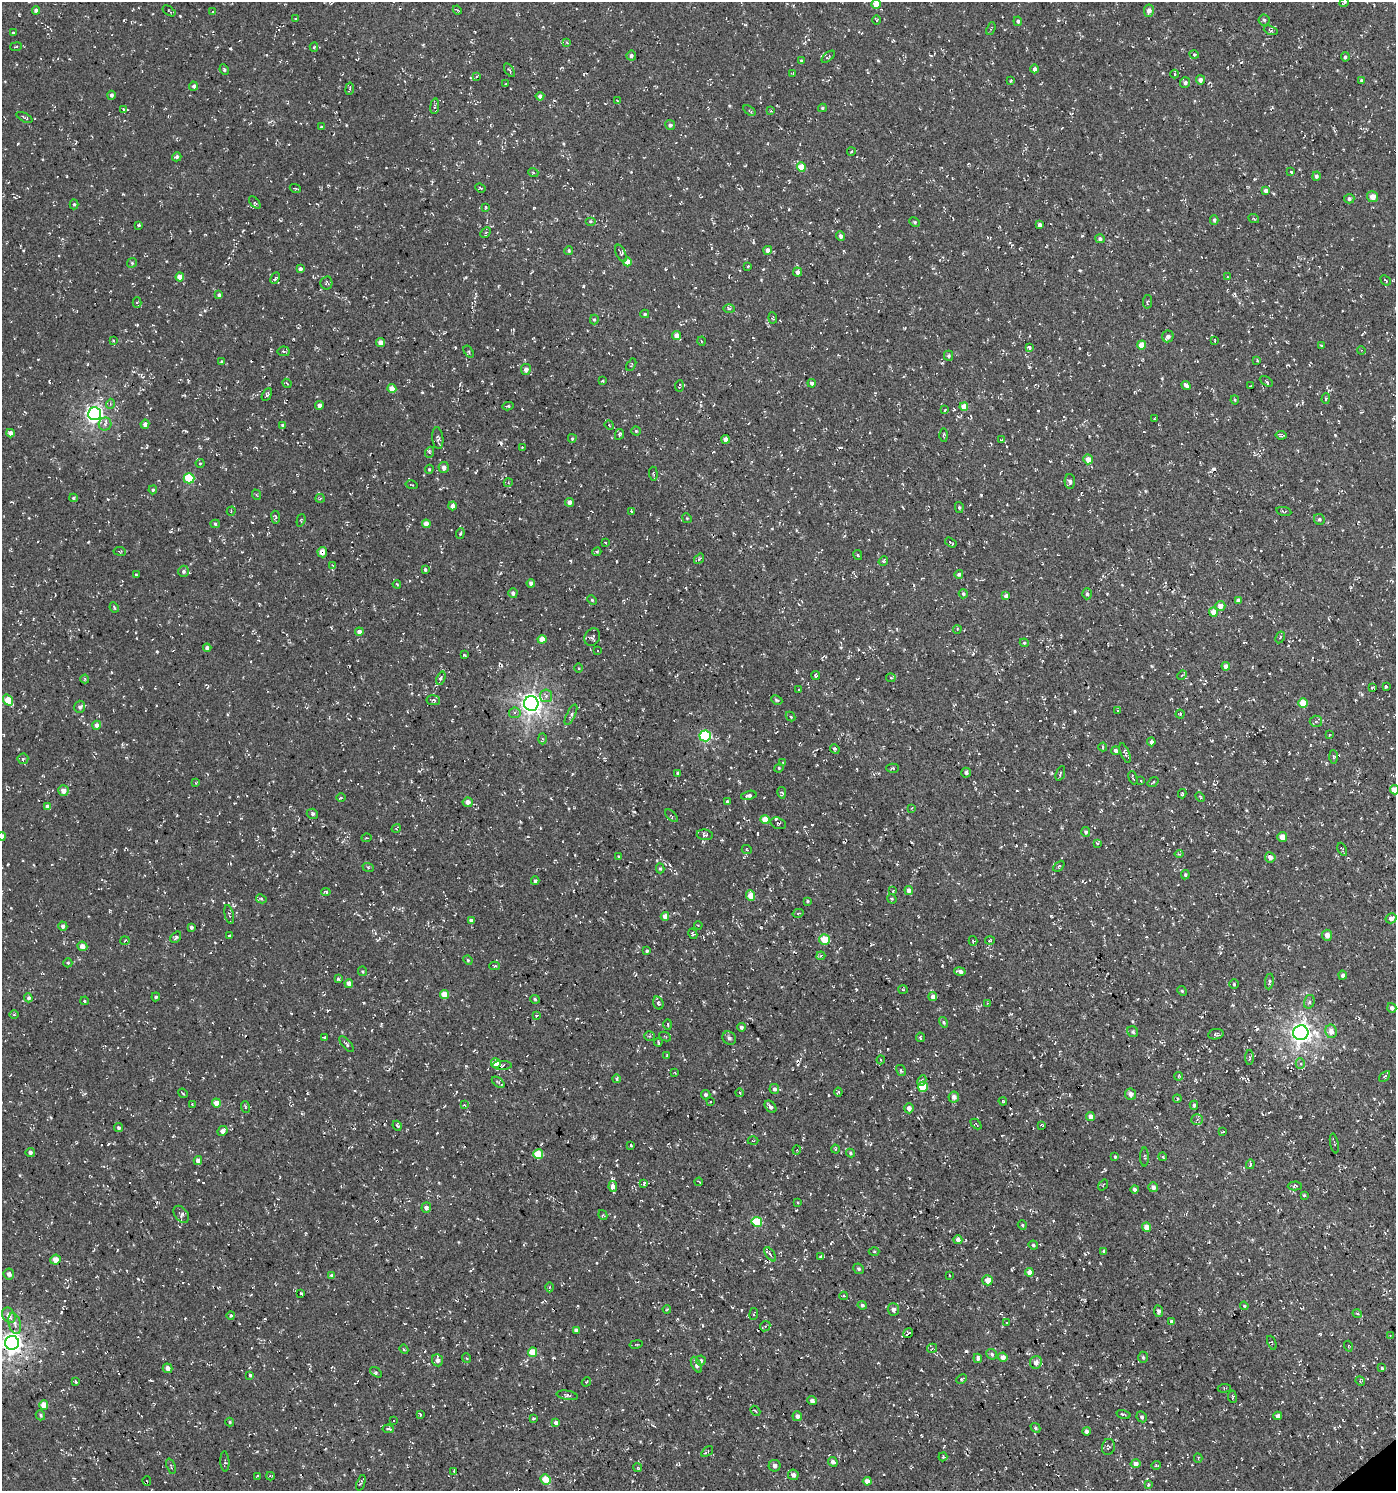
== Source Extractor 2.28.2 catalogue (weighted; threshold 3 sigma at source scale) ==
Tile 6 of 4 x 4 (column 2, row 2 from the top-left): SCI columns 1586-2979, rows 2980-4468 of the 5894 x 5958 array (HDU 1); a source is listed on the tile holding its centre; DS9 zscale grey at full resolution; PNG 1398 x 1493 px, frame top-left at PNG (2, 2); each listed source drawn as its Kron ellipse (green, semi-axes under 4 px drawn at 4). Shown black and unused: <1% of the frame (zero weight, under 3 of 4 exposures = <1% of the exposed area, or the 3 px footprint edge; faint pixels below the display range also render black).
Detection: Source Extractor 2.28.2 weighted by HDU 2 'WHT'; one run over the whole footprint, this tile lists its part. Background -0.0373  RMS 0.0053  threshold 0.0238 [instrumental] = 3 sigma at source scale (4.5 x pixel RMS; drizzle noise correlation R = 1.50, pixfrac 1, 0.0396/0.0396 arcsec/px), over >= 5 px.
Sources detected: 759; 34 cosmic-ray / hot-pixel residue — neither listed nor drawn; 2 inside a brighter listed object's ellipse — not listed separately; of the other 723, all 500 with FLUX_AUTO >= 0.505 (the completeness limit of this list) listed and drawn (223 fainter detections not listed), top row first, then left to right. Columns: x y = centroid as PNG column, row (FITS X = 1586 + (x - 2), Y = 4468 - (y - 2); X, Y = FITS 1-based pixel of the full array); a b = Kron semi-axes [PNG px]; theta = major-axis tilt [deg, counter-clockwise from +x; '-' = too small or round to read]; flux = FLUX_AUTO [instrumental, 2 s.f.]
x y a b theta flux
1344 3 5 3 - 0.73
876 4 4 4 - 6.7
36 10 4 4 - 2.2
457 10 4 3 - 0.58
169 11 7 3 -35 0.55
1149 11 6 5 - 3.1
212 12 3 2 - 0.59
296 19 3 2 - 0.59
876 20 5 3 - 0.53
1264 20 5 5 - 1.1
1018 21 5 4 - 1.1
991 29 7 3 68 0.63
1271 30 7 3 -20 0.89
13 33 4 3 - 0.54
567 42 4 4 - 0.76
16 47 6 3 9 0.57
314 47 5 4 - 0.78
1194 54 4 3 - 0.55
631 56 5 5 - 1.2
828 57 8 3 40 0.73
1345 57 4 4 - 1.1
801 60 4 4 - 0.55
1035 69 4 4 - 1.9
224 70 5 3 - 0.73
509 70 8 3 -57 0.57
793 73 4 3 - 0.63
1174 74 4 3 - 0.51
477 77 3 2 - 0.54
1200 80 4 4 - 2.4
1361 80 4 3 - 0.96
1011 81 3 2 - 0.56
1185 83 5 5 - 1.7
505 84 3 2 - 0.85
193 86 4 4 - 1.1
350 89 6 3 81 0.73
111 95 4 4 - 1.4
540 96 4 4 - 1.8
618 101 3 3 - 0.54
435 106 8 3 83 0.78
822 108 4 3 - 0.74
123 110 3 3 - 9.1
749 111 7 3 -35 0.67
771 111 4 3 - 0.61
24 117 9 3 -28 0.82
670 125 5 5 - 1.4
321 127 3 3 - 0.57
851 152 4 3 - 0.53
177 157 5 4 - 1.5
801 167 4 4 - 8.6
533 172 5 3 - 0.57
1291 172 4 3 - 0.79
1316 176 5 4 - 1.4
295 188 5 3 - 0.52
480 188 5 3 - 0.61
1266 191 4 4 - 1.8
1372 197 5 5 - 4.6
1349 199 5 4 - 1.4
255 203 7 4 -48 0.86
74 204 5 4 - 0.69
486 207 3 3 - 1.2
1254 219 5 3 - 0.59
1214 220 5 4 - 0.91
590 221 5 3 - 0.66
915 222 6 4 -27 0.74
139 225 3 3 - 0.67
1040 225 4 3 - 2
486 233 6 4 45 0.7
841 236 5 4 - 1.7
1100 239 4 4 - 1.4
768 250 4 4 - 3.2
569 251 5 4 - 0.75
621 253 9 4 -66 1.1
627 262 4 4 - 6
132 263 5 4 - 0.7
748 266 3 3 - 0.62
300 269 4 3 - 1.5
797 272 5 4 - 2.2
180 277 4 4 - 6.1
1227 277 4 4 - 0.55
275 278 6 4 64 1.1
1386 280 6 3 -42 0.59
326 283 6 6 - 0.93
219 295 4 4 - 1.4
1147 302 7 4 81 0.89
137 303 5 4 - 0.93
729 309 6 4 -2 0.76
645 314 4 4 - 0.72
773 318 6 3 -84 0.62
594 319 5 4 - 0.72
677 335 4 4 - 4.3
1168 336 6 5 - 2.3
113 340 3 3 - 0.53
1215 340 4 2 - 0.53
701 341 4 3 - 0.54
381 343 4 4 - 4.3
1142 345 4 4 - 6.3
1321 345 3 2 - 0.66
1029 347 3 3 - 2.7
1361 350 4 3 - 0.52
284 351 6 5 - 1.1
469 352 6 4 -55 0.81
949 356 5 4 - 0.96
1257 360 3 3 - 0.54
222 362 4 3 - 0.61
631 365 7 3 60 0.57
526 369 5 5 - 2.7
603 381 3 3 - 0.7
1266 381 7 3 -30 0.74
287 383 5 3 - 0.67
812 383 4 4 - 1.9
679 386 6 2 86 0.51
1186 386 5 3 - 11
1251 386 3 2 - 2.3
392 389 4 4 - 6
267 394 7 3 63 0.99
1326 399 5 4 - 0.63
1235 400 4 4 - 0.56
110 404 5 3 - 0.64
319 405 4 4 - 2
508 406 5 4 - 0.72
964 407 4 4 - 6.5
945 410 3 3 - 0.52
94 414 6 6 - 190
1154 419 3 3 - 0.63
105 424 6 6 - 1.8
145 424 4 4 - 2
283 425 4 4 - 1.3
609 425 5 4 - 0.54
636 431 4 4 - 0.6
10 433 4 4 - 3.3
619 434 5 4 - 1.1
944 435 7 3 -89 0.56
1281 435 5 3 - 0.86
438 438 11 5 -84 1.9
572 438 4 3 - 0.61
726 439 4 4 - 3.4
1001 440 3 3 - 0.52
522 447 3 3 - 0.54
430 452 5 3 - 0.72
1088 459 5 4 - 5.4
200 463 4 4 - 0.55
444 467 5 5 - 2.3
429 469 4 3 - 0.55
653 474 7 3 -84 0.56
189 478 5 5 - 22
1070 481 7 5 -87 1.6
508 483 4 3 - 0.52
412 485 6 3 -13 0.54
153 490 4 4 - 0.66
257 495 5 3 - 0.52
73 498 4 3 - 0.78
320 498 5 4 - 0.62
569 502 4 4 - 2.4
452 506 4 4 - 2.4
959 507 5 4 - 0.8
231 511 4 4 - 0.71
632 511 4 3 - 0.56
1284 511 7 3 -12 0.64
276 517 6 4 -82 0.88
687 518 5 4 - 0.62
1319 519 6 5 - 1.1
301 520 6 3 73 0.59
215 524 5 4 - 0.88
426 524 4 4 - 4.8
460 533 5 3 - 0.69
605 543 3 3 - 0.59
951 543 6 2 -33 0.58
120 551 6 3 -8 0.54
322 552 5 4 - 3.9
597 552 5 4 - 0.84
858 555 5 3 - 0.56
699 559 6 3 53 0.68
883 561 5 4 - 0.77
333 566 4 2 - 0.52
425 570 3 3 - 0.92
184 571 5 5 - 1.3
959 574 4 4 - 1.2
136 575 3 3 - 0.55
531 583 4 4 - 1.7
397 584 4 3 - 0.54
513 593 5 4 - 1.6
963 594 4 4 - 0.96
1087 594 5 4 - 0.89
1006 596 4 4 - 2.4
592 600 5 3 - 0.53
1238 600 4 4 - 3
1220 606 5 5 - 3.8
114 607 5 3 - 0.74
1213 612 4 4 - 6
957 629 4 3 - 0.7
359 632 4 4 - 2.5
592 637 9 7 63 1.5
1280 637 6 4 61 0.93
542 639 4 4 - 5.1
1024 643 4 4 - 0.63
207 648 4 4 - 1.7
597 650 3 3 - 0.74
464 655 3 2 - 0.53
1226 666 4 4 - 2.7
578 668 5 3 - 0.53
816 675 4 3 - 0.81
1182 675 5 3 - 0.58
441 678 7 3 70 1.2
891 678 4 4 - 0.82
85 679 4 4 - 0.56
1386 686 4 3 - 2.6
1372 687 4 3 - 0.54
799 690 3 3 - 0.88
546 696 6 6 - 1.5
8 700 6 4 -55 9.1
433 700 7 5 -9 0.98
777 700 6 4 -26 0.78
1303 703 4 4 - 10
531 704 7 7 - 310
80 707 6 5 - 1.4
1118 710 3 3 - 0.61
515 713 6 5 - 1.4
1180 714 4 4 - 0.63
571 715 11 4 64 1.3
790 717 5 3 - 0.65
1316 721 6 5 - 1.1
97 725 4 4 - 2.8
1329 735 3 3 - 0.6
705 736 5 5 - 51
542 739 5 3 - 0.63
1151 742 4 4 - 1.6
1103 747 4 4 - 0.7
835 749 5 4 - 0.86
1116 751 4 4 - 1.6
1125 753 10 4 -68 1.2
1333 757 7 3 -89 0.74
23 759 5 5 - 0.84
783 762 3 3 - 0.6
779 768 5 4 - 0.61
893 768 6 4 0 0.67
678 773 4 4 - 0.98
966 773 5 4 - 1.2
1060 773 8 2 69 0.58
1133 778 7 3 -72 0.68
1141 781 3 3 - 3.5
1153 782 6 2 37 0.54
196 783 3 3 - 0.51
1394 790 4 4 - 7.4
63 791 5 5 - 3.9
782 793 6 4 -79 0.91
1182 794 5 3 - 0.77
749 795 8 4 12 1.4
1200 797 5 3 - 0.59
341 798 4 3 - 0.52
727 801 4 3 - 0.62
468 802 5 5 - 3
47 806 4 4 - 2.7
912 808 4 3 - 0.54
312 814 6 5 - 1.1
671 816 8 3 -45 0.66
765 819 4 4 - 7.3
778 823 8 5 -17 1.2
396 828 5 3 - 0.56
1086 832 5 4 - 1.1
705 835 8 5 -6 1.2
2 836 4 4 - 3.3
1282 837 5 5 - 5
366 838 5 3 - 0.59
1097 843 4 4 - 0.58
1342 849 7 3 -65 0.67
747 850 5 3 - 0.54
1179 854 4 4 - 0.72
619 857 4 3 - 0.87
1270 857 5 5 - 2.8
1059 866 6 3 45 0.69
368 867 6 4 -18 0.69
660 868 5 4 - 0.79
1185 875 5 4 - 0.82
535 881 4 4 - 1.1
909 890 4 4 - 2.8
893 891 4 3 - 0.55
326 892 5 3 - 1.4
751 896 5 4 - 6.5
261 899 5 4 - 0.63
892 899 5 3 - 0.57
807 901 4 3 - 0.63
798 913 5 3 - 0.65
229 914 9 4 -78 0.97
665 916 4 4 - 4.1
1391 918 5 5 - 2.5
471 920 4 4 - 1.5
698 925 4 3 - 0.54
63 926 5 4 - 1.8
191 927 4 4 - 1.3
693 934 5 4 - 0.89
1327 935 5 5 - 2.5
229 936 4 2 - 0.72
176 937 6 4 52 1.2
825 939 5 5 - 10
125 941 4 3 - 0.63
973 941 5 4 - 0.74
990 941 5 3 - 0.53
82 946 5 4 - 3.7
647 951 3 3 - 0.95
821 956 4 3 - 0.83
468 960 5 4 - 0.72
68 963 4 4 - 0.7
494 966 5 4 - 0.63
363 971 5 4 - 0.62
960 971 6 4 -11 2.3
1343 975 4 4 - 1.4
338 979 4 4 - 0.75
1269 982 8 3 82 0.66
349 983 4 4 - 3.4
1234 984 5 4 - 0.8
903 990 5 3 - 0.53
1182 991 5 4 - 0.7
444 995 4 4 - 8.3
933 996 4 4 - 2.7
156 997 4 4 - 0.8
28 998 4 4 - 1.1
535 999 5 4 - 0.76
85 1001 4 3 - 0.53
1309 1002 7 5 74 1.3
658 1003 7 5 -73 0.94
987 1003 4 3 - 0.53
1392 1008 5 4 - 1.8
14 1015 5 3 - 0.61
536 1015 3 3 - 0.56
944 1022 6 4 -58 0.77
668 1024 5 3 - 0.61
741 1027 4 4 - 1.3
1331 1031 6 6 - 3.6
1133 1032 6 5 - 0.94
1301 1033 7 7 - 320
1216 1034 8 5 10 1.1
649 1036 5 4 - 0.72
324 1037 3 2 - 0.64
665 1037 6 3 -27 0.65
920 1037 5 3 - 0.74
729 1038 7 6 - 1.5
658 1042 4 2 - 0.62
346 1044 10 4 -48 1
667 1055 3 2 - 0.63
1249 1057 7 3 -90 0.68
881 1060 4 4 - 0.57
496 1063 5 4 - 6.7
1300 1063 5 4 - 1.1
502 1065 10 4 0 1.1
901 1071 6 4 -60 0.98
675 1073 4 3 - 0.53
1178 1076 4 3 - 0.67
1385 1076 6 3 43 0.73
616 1079 4 3 - 0.75
922 1081 5 4 - 1.1
498 1082 7 4 -36 0.86
923 1087 5 5 - 18
774 1089 5 5 - 1.6
838 1092 4 3 - 1.9
183 1093 5 2 - 0.5
740 1093 4 4 - 0.62
1131 1094 6 5 - 2.4
706 1095 5 5 - 1.3
954 1097 5 5 - 2.2
1177 1099 4 3 - 0.71
1003 1101 4 3 - 0.56
711 1102 3 2 - 0.53
216 1103 4 4 - 5.4
193 1105 3 3 - 0.57
464 1105 3 3 - 0.57
1194 1105 4 4 - 1.2
245 1107 6 3 -72 0.67
770 1107 7 4 -48 1.6
909 1108 5 4 - 2.7
1090 1116 4 4 - 2.9
1197 1120 6 5 - 1.1
976 1124 6 4 -44 0.81
1042 1125 3 2 - 0.6
397 1126 5 3 - 0.67
118 1128 5 4 - 1.2
222 1131 5 4 - 3
1222 1132 4 2 - 0.53
753 1141 5 3 - 0.52
1334 1143 10 3 -79 0.63
631 1145 3 3 - 0.75
835 1149 4 3 - 0.52
797 1150 4 4 - 0.64
30 1153 4 4 - 1.4
850 1153 4 3 - 0.71
538 1154 5 5 - 18
1115 1157 4 3 - 0.65
1144 1157 9 3 -89 0.89
1163 1157 4 3 - 0.53
198 1160 4 4 - 3.1
1250 1164 5 3 - 0.7
699 1182 4 2 - 0.51
644 1184 3 3 - 1.9
1103 1185 6 3 53 0.51
1295 1186 7 4 1 0.85
613 1187 5 3 - 6.4
1153 1187 5 5 - 2
1134 1189 4 4 - 1.5
1304 1196 4 4 - 0.76
797 1203 3 2 - 0.58
426 1208 5 4 - 1.9
181 1214 9 6 -51 1.5
603 1215 5 4 - 0.63
757 1222 5 5 - 23
1022 1225 5 4 - 0.66
1146 1227 5 4 - 4.5
958 1240 4 4 - 2.7
1033 1245 5 3 - 0.79
874 1251 5 3 - 0.57
1104 1251 4 3 - 0.62
770 1254 8 3 -54 1
821 1257 4 3 - 1.2
55 1260 5 5 - 4.6
859 1269 5 5 - 1.1
1029 1272 4 4 - 4.3
9 1274 5 5 - 2.1
949 1275 3 2 - 0.68
332 1276 4 4 - 2.1
987 1280 5 5 - 5
549 1287 5 3 - 0.6
301 1293 3 2 - 0.6
844 1296 4 3 - 0.56
862 1305 4 4 - 1.1
1244 1306 4 3 - 0.55
667 1309 4 3 - 0.53
893 1309 6 5 - 2.2
1158 1311 6 4 -81 1.8
1357 1313 5 3 - 0.68
754 1314 6 3 82 0.55
9 1315 8 6 -58 3.9
231 1315 4 4 - 0.82
1172 1322 4 3 - 1.3
1006 1323 3 2 - 0.55
15 1324 10 6 -74 2.2
765 1326 5 4 - 1
576 1330 4 4 - 2.1
908 1333 5 3 - 0.9
1390 1336 4 3 - 0.51
12 1343 7 7 - 320
1272 1343 7 3 -67 0.62
636 1344 7 3 9 0.66
1348 1346 5 3 - 0.57
932 1348 5 4 - 0.73
404 1349 5 4 - 0.58
533 1352 5 4 - 11
992 1354 6 5 - 1
1003 1357 4 4 - 3.4
1143 1357 5 4 - 0.81
466 1358 5 3 - 0.54
978 1358 5 4 - 1.7
437 1360 6 5 - 1.7
701 1360 5 5 - 0.83
1036 1362 6 6 - 2.7
696 1365 8 4 -64 2
168 1368 5 4 - 3
1382 1368 4 4 - 0.67
376 1372 6 3 -36 0.83
250 1375 3 3 - 0.65
962 1379 6 3 25 0.78
1360 1381 5 4 - 0.63
76 1382 3 3 - 0.87
586 1382 5 4 - 0.58
1224 1388 7 3 5 0.51
567 1395 10 4 -9 1.1
1232 1397 6 3 -83 0.58
812 1400 4 4 - 1.8
44 1405 4 4 - 8.5
755 1411 5 3 - 0.58
420 1414 3 2 - 0.59
1123 1414 7 3 -15 0.97
40 1415 5 4 - 0.84
797 1416 5 5 - 2
1278 1416 4 4 - 2.5
1142 1417 6 5 - 1.1
533 1419 4 2 - 0.53
394 1421 3 2 - 0.84
230 1422 4 4 - 0.57
556 1423 4 4 - 2.3
1035 1428 5 4 - 0.83
388 1429 6 3 -9 1.2
1086 1431 4 4 - 1.6
1108 1447 8 6 79 1.1
707 1451 7 3 36 0.81
943 1457 5 4 - 0.61
1198 1458 4 3 - 0.58
225 1462 10 4 -87 0.97
833 1462 5 4 - 1.7
1136 1464 5 4 - 3.1
1156 1465 4 4 - 0.63
171 1466 8 3 -70 0.74
775 1466 6 6 - 1.7
638 1468 4 3 - 0.52
454 1471 4 2 - 0.95
793 1475 5 5 - 2.5
257 1476 4 3 - 0.57
270 1476 4 2 - 0.82
545 1479 5 5 - 8
147 1481 4 4 - 0.6
867 1481 4 4 - 3.5
361 1483 8 2 72 0.56
1148 1484 3 3 - 0.86
Overlapping masked pixels (flux is a lower limit): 2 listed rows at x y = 322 552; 12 1343
Isophote crosses this tile's border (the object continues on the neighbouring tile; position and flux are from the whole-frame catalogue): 4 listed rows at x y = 876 4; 1394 790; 2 836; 12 1343